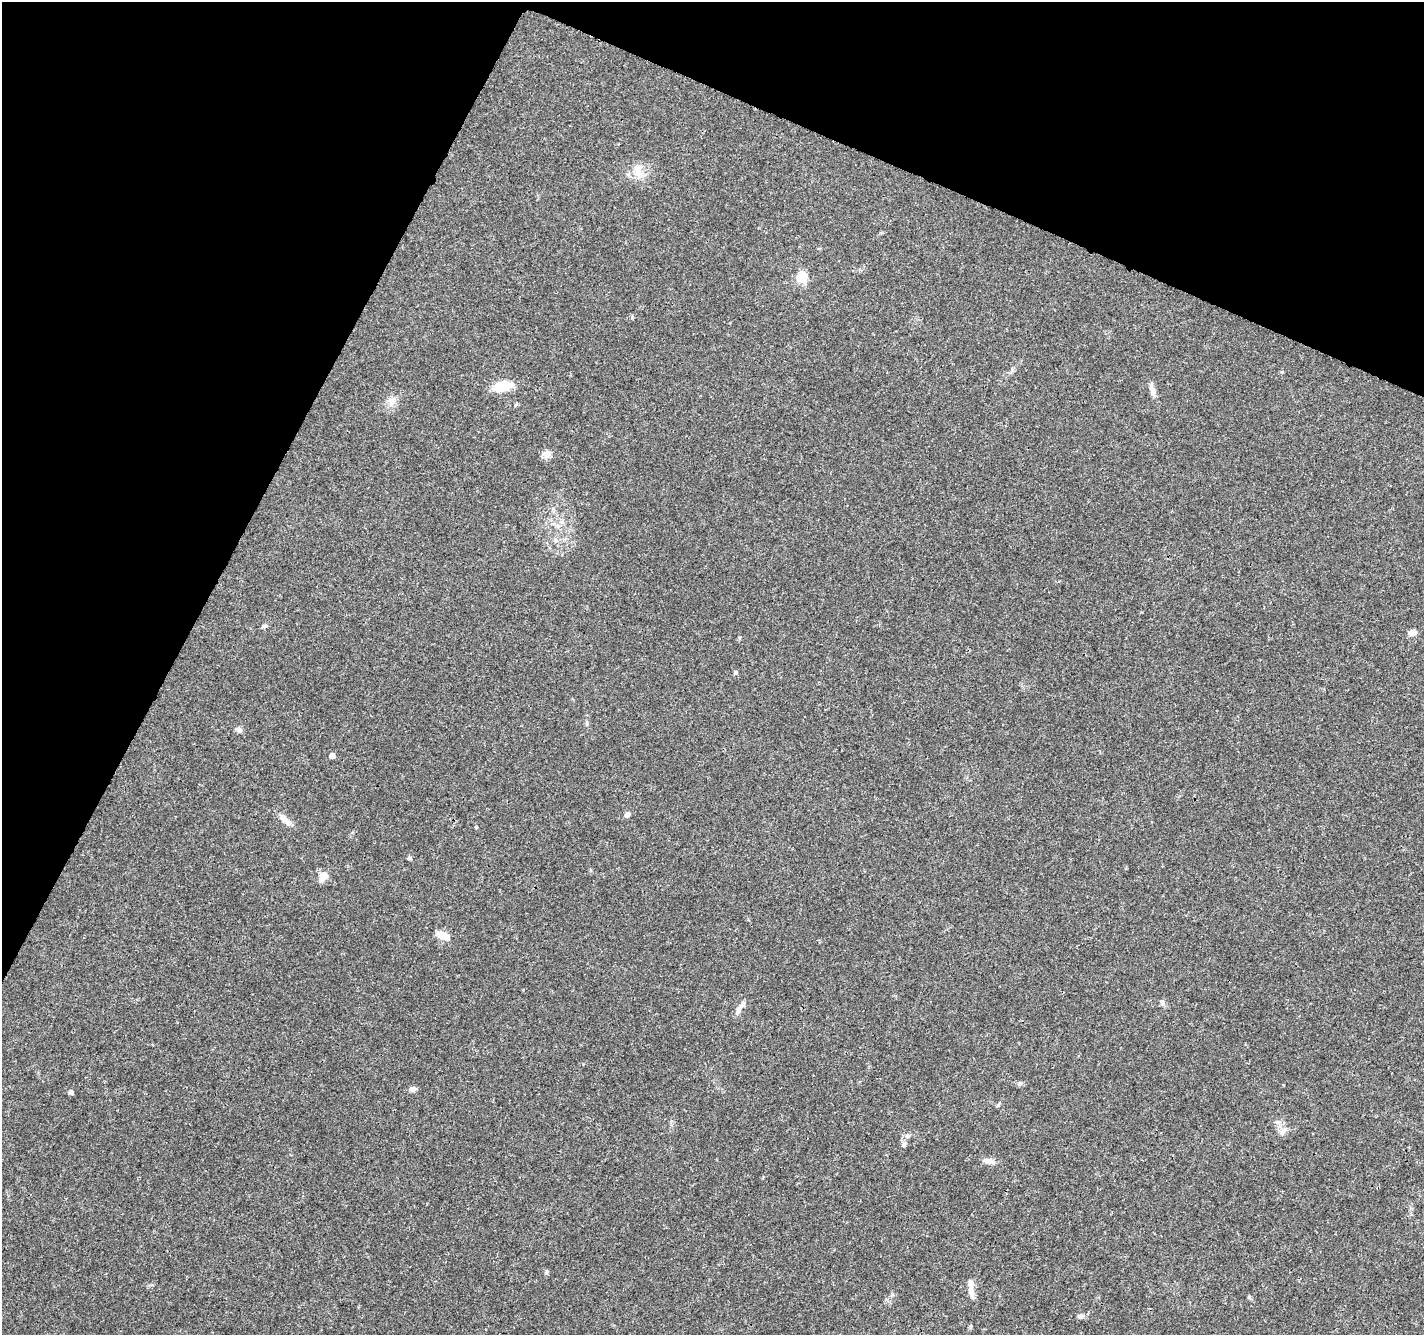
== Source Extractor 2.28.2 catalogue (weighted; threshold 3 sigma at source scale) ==
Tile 2 of 4 x 4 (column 2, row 1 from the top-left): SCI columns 1429-2850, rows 4208-5540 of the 5705 x 5813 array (HDU 1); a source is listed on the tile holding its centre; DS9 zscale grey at full resolution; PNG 1426 x 1337 px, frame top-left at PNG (2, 2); no overlay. Shown black and unused: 23% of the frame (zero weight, under 3 of 4 exposures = <1% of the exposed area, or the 3 px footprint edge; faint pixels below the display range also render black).
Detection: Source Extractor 2.28.2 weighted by HDU 2 'WHT'; one run over the whole footprint, this tile lists its part. Background 0.0473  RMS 0.0039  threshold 0.0175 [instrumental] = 3 sigma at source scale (4.5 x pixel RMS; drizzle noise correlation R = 1.50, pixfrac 1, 0.0396/0.0396 arcsec/px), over >= 5 px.
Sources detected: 34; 3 inside a brighter listed object's ellipse — not listed separately; the other 31 listed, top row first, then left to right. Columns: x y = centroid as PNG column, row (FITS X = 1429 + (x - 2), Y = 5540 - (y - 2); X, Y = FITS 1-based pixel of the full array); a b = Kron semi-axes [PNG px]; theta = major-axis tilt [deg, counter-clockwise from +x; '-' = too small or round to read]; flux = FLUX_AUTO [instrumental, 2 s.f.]
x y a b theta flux
639 173 15 11 -39 4.6
802 278 6 5 - 25
503 386 22 11 12 8.4
1152 389 20 6 -78 2.4
392 401 12 10 82 2.7
547 454 13 9 75 2.2
558 526 7 6 - 1.1
264 626 8 4 6 0.8
1412 633 9 7 16 2
735 672 6 5 - 0.66
239 730 9 6 -25 1.4
332 756 5 5 - 2.4
627 815 8 5 57 1.3
285 819 14 9 -48 2.9
476 827 4 4 - 0.33
410 858 6 4 -2 0.68
323 876 14 9 52 3.5
443 935 16 8 -24 4.7
1162 1003 8 4 -46 0.84
739 1010 13 6 68 1.8
1020 1083 7 6 - 0.82
412 1089 9 7 11 1.2
71 1092 5 5 - 1.3
1283 1132 14 7 51 2
907 1136 8 6 39 1.3
904 1145 7 6 - 0.95
989 1161 17 7 -13 2.2
546 1272 6 4 90 0.56
971 1291 13 8 -74 3
1249 1297 5 4 - 0.47
1080 1316 7 7 - 1.2
Unlisted compact peaks at least as high as the median listed source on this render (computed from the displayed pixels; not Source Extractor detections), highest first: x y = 632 317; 1282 372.